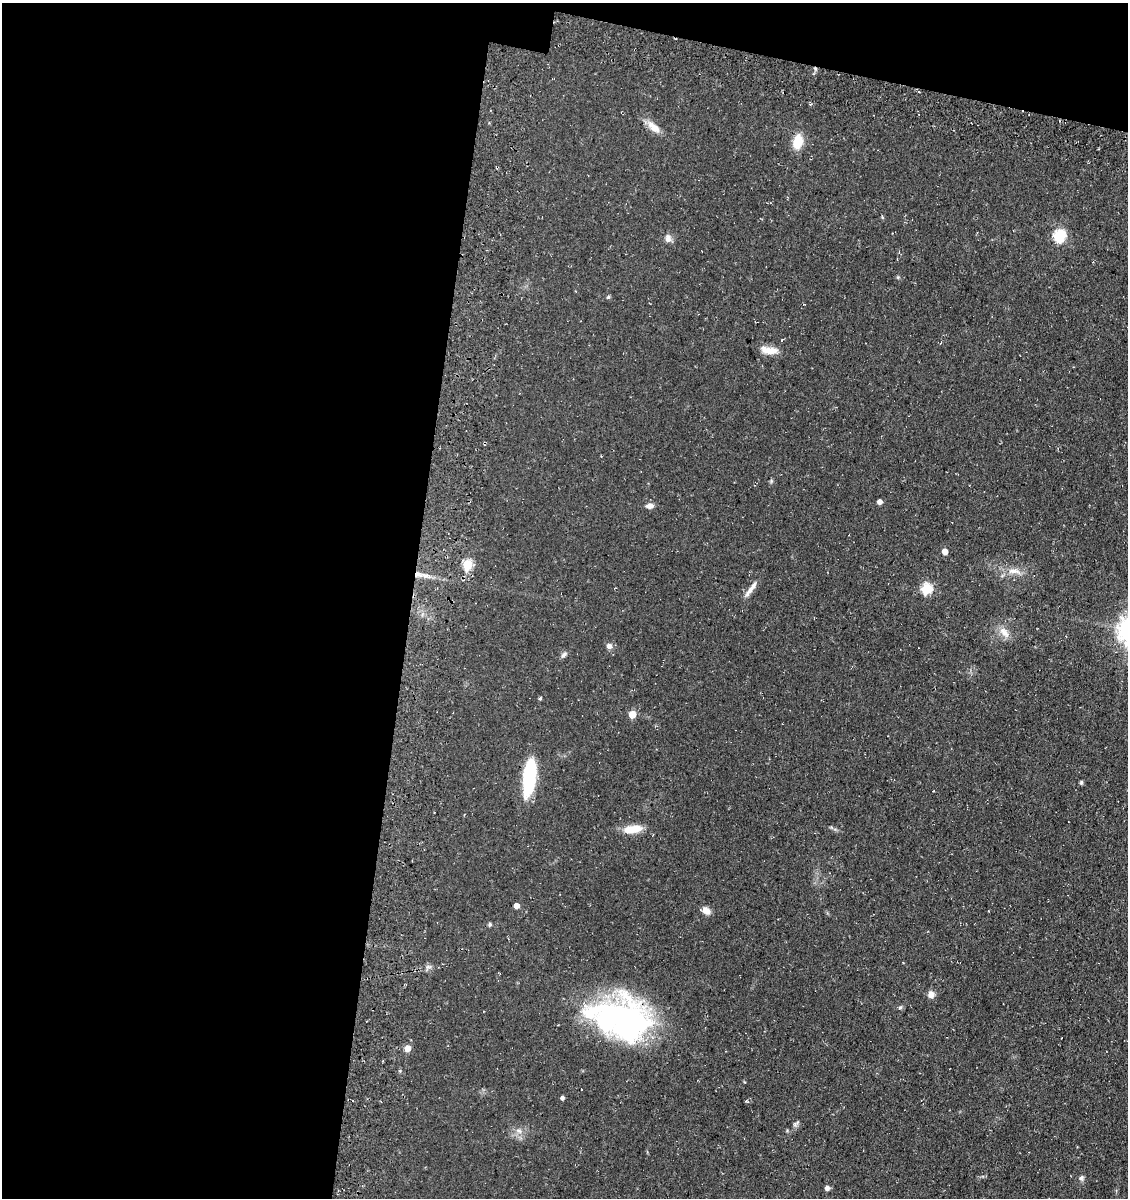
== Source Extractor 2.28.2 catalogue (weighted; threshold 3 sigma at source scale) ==
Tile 1 of 4 x 4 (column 1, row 1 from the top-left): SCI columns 350-1475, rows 3738-4933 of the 5093 x 5080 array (HDU 1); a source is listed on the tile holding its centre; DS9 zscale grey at full resolution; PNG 1130 x 1200 px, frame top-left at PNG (2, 3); no overlay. Shown black and unused: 40% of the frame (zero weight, under 3 of 4 exposures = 11% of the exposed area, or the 3 px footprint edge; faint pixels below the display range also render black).
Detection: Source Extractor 2.28.2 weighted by HDU 2 'WHT'; one run over the whole footprint, this tile lists its part. Background 0.068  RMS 0.009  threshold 0.0407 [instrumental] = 3 sigma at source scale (4.5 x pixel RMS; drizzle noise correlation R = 1.50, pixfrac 1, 0.05/0.05 arcsec/px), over >= 5 px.
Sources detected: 36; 1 cosmic-ray / hot-pixel residue — not listed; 1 inside a brighter listed object's ellipse — not listed separately; the other 34 listed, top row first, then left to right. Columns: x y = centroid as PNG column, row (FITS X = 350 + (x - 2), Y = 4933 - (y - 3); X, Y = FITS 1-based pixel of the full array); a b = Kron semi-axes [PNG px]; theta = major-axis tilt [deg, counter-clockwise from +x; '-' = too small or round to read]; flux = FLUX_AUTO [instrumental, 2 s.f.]
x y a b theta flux
654 127 21 9 -39 8.4
798 142 13 9 74 19
1059 236 6 6 - 83
668 238 10 9 - 3.8
608 297 5 4 - 1
769 350 22 8 -9 9.3
880 502 4 4 - 4.5
649 506 9 6 8 3.9
945 551 5 4 - 7
467 565 5 5 - 45
1014 571 20 7 -3 7.7
418 574 12 7 -4 5.7
751 589 27 5 54 5.7
926 589 6 5 - 57
1004 632 19 8 -48 7.1
609 646 7 7 - 3.1
564 655 9 5 48 2.4
540 698 4 3 - 1.3
632 714 5 5 - 16
529 777 35 11 84 59
1081 783 6 4 83 1.3
633 829 22 9 9 14
516 906 4 4 - 6.3
706 911 10 7 -37 5.7
490 924 5 4 - 1.4
931 994 8 7 - 4.4
900 1008 6 4 2 1.3
623 1020 60 44 -17 210
407 1048 5 5 - 8.9
562 1098 4 4 - 2.2
795 1125 6 4 -72 1.5
519 1131 9 6 -16 3.7
1081 1178 7 6 - 1.9
827 1188 6 5 - 2.6
Overlapping masked pixels (flux is a lower limit): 2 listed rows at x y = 418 574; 623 1020